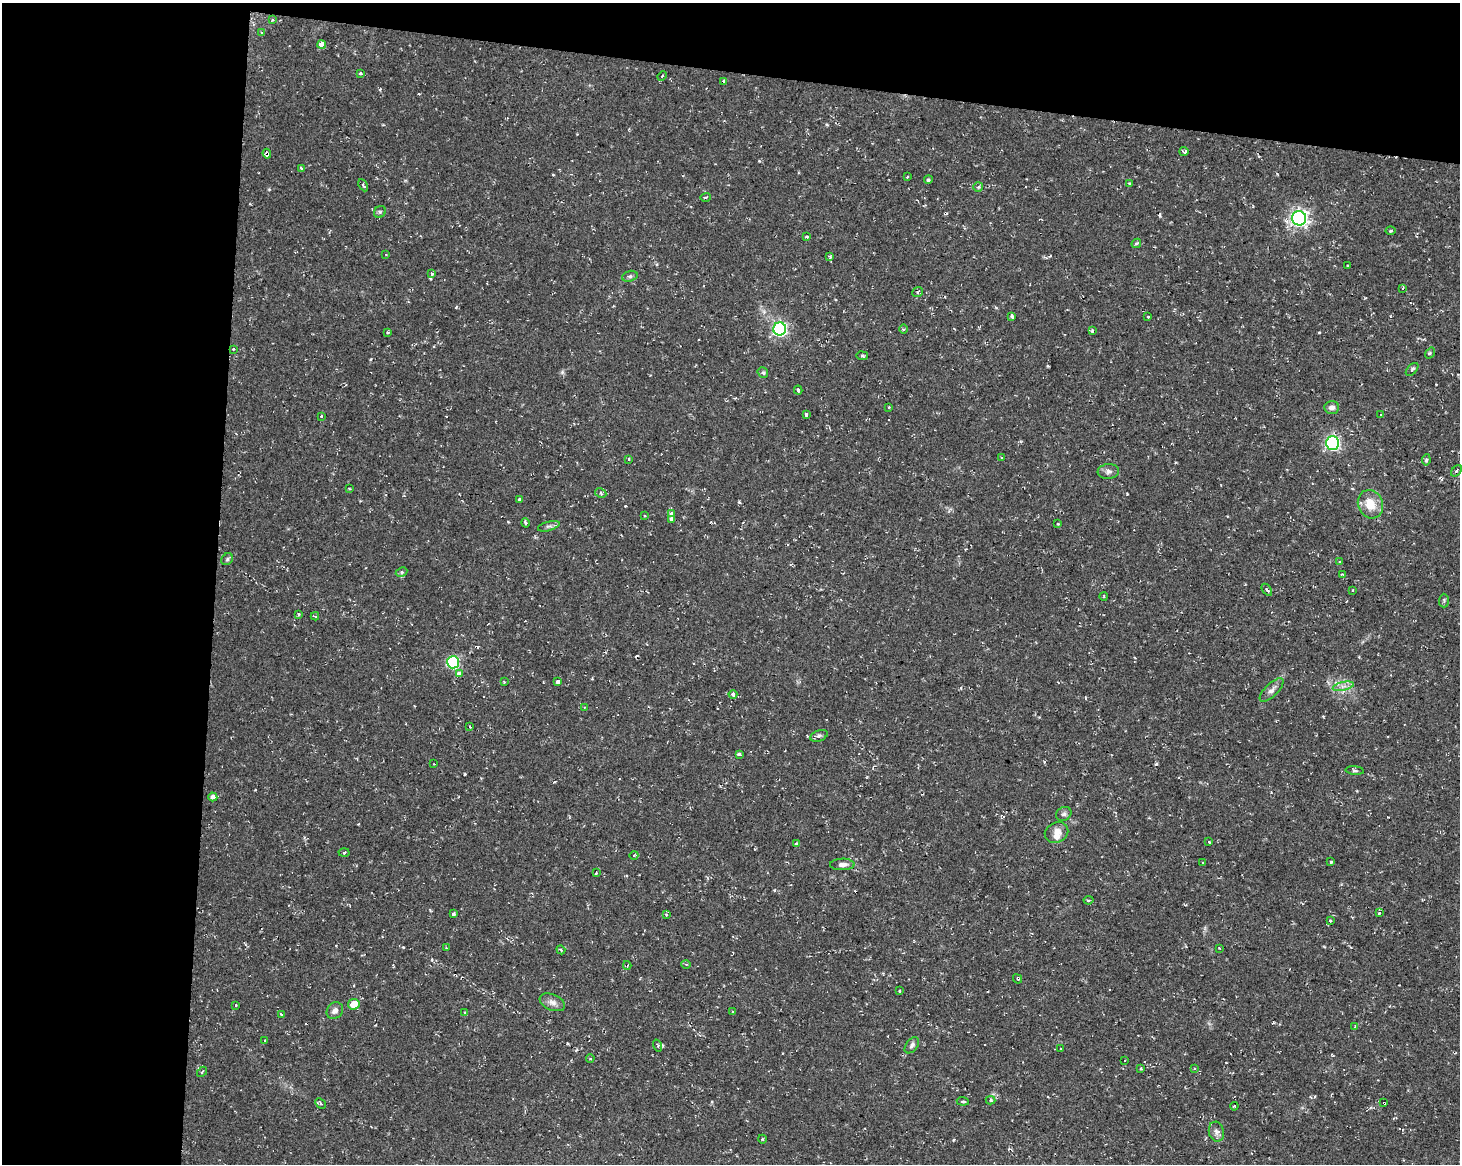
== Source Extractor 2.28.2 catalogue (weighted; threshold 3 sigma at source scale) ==
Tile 1 of 3 x 4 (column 1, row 1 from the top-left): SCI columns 284-1741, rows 3489-4650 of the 4882 x 4662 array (HDU 1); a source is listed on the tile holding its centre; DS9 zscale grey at full resolution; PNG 1462 x 1166 px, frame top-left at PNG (2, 3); each listed source drawn as its Kron ellipse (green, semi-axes under 4 px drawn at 4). Shown black and unused: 21% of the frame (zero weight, under 2 of 3 exposures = <1% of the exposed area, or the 3 px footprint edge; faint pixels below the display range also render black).
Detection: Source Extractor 2.28.2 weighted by HDU 2 'WHT'; one run over the whole footprint, this tile lists its part. Background 0.0261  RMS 0.0038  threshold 0.0172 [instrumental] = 3 sigma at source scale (4.5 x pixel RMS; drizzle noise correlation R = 1.50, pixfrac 1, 0.0396/0.0396 arcsec/px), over >= 5 px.
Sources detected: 149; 18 cosmic-ray / hot-pixel residue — neither listed nor drawn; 1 inside a brighter listed object's ellipse — not listed separately; the other 130 listed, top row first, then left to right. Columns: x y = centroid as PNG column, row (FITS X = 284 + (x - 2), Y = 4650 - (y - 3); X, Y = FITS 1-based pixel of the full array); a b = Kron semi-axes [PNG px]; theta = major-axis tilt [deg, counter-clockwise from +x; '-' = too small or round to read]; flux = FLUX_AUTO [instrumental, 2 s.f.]
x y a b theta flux
272 20 3 3 - 0.44
262 33 3 3 - 0.63
322 44 4 4 - 25
360 74 3 3 - 1.2
662 76 5 3 - 0.4
723 82 4 3 - 6.8
1184 151 4 3 - 1.2
267 154 5 4 - 3.5
301 168 4 3 - 1.2
907 177 3 3 - 0.45
928 180 4 4 - 0.7
1129 183 4 4 - 0.4
363 185 6 4 -62 0.9
978 187 5 4 - 0.68
706 197 5 3 - 0.71
380 212 6 5 - 0.7
1299 218 7 7 - 130
1390 231 5 3 - 0.49
807 237 3 3 - 1.3
1136 243 5 3 - 0.62
386 255 4 2 - 0.28
830 256 4 3 - 0.81
1347 265 3 2 - 0.43
432 274 3 3 - 2.8
630 276 8 5 17 0.92
1403 288 3 2 - 0.73
917 292 6 4 39 0.62
1012 316 4 3 - 2.3
1148 317 3 3 - 0.75
780 329 6 6 - 79
903 329 4 3 - 0.47
1092 331 4 3 - 0.62
388 332 3 3 - 0.51
233 349 3 3 - 0.44
1430 353 6 3 56 0.57
862 356 6 3 -8 0.59
1412 369 8 4 46 0.92
763 373 6 5 - 0.71
798 390 4 3 - 0.72
889 407 2 2 - 0.34
1332 407 7 6 - 1.6
806 414 3 3 - 3
1381 414 3 3 - 2.3
321 416 3 3 - 0.38
1332 443 6 6 - 81
1002 458 4 3 - 0.53
629 459 4 3 - 0.39
1426 460 6 4 82 0.83
1108 471 11 7 5 1.5
1456 471 6 3 50 0.61
349 489 3 2 - 0.33
601 493 6 5 - 0.8
520 500 4 3 - 6.4
1370 504 14 12 -67 6.9
672 514 4 3 - 2
645 516 3 3 - 0.64
671 519 4 3 - 4
526 523 5 3 - 0.6
1058 524 3 2 - 0.5
549 526 11 4 15 1.1
227 559 6 5 - 0.7
1339 561 4 4 - 0.75
402 572 6 4 27 0.75
1342 574 4 3 - 0.85
1267 590 7 3 -53 0.6
1352 590 3 2 - 0.31
1104 596 4 3 - 0.33
1444 601 7 5 89 0.72
299 614 4 3 - 0.46
315 616 4 2 - 0.67
453 662 6 6 - 46
459 673 4 3 - 4
504 682 3 3 - 0.33
558 682 3 3 - 3.5
1343 686 10 4 13 1.7
1272 690 15 6 44 1.9
733 695 4 3 - 3.3
584 707 3 2 - 0.31
470 727 3 2 - 0.28
819 736 9 5 22 0.95
739 754 3 3 - 1.6
434 764 2 2 - 0.22
1355 771 9 3 -5 0.64
213 797 4 4 - 1.5
1064 814 8 6 31 1
1057 833 12 10 30 3.2
1209 841 3 3 - 2.4
797 843 4 4 - 0.8
344 853 5 3 - 0.47
634 855 4 3 - 0.36
1330 862 3 3 - 0.98
1203 863 3 3 - 1
842 864 12 6 1 1.9
596 873 4 2 - 1.4
1089 900 5 3 - 0.45
1379 913 3 3 - 1.3
453 914 4 3 - 0.78
666 915 4 4 - 0.45
1330 921 3 3 - 1.6
446 948 3 2 - 0.28
1219 948 3 3 - 0.29
561 950 4 3 - 0.5
686 964 5 3 - 0.45
627 965 4 3 - 0.52
1017 979 5 3 - 0.58
899 991 3 2 - 0.5
552 1002 13 8 -23 2.2
354 1004 6 5 - 6.4
236 1005 3 3 - 0.94
335 1011 9 7 48 1.7
732 1012 3 3 - 0.61
465 1013 4 3 - 0.71
281 1014 3 2 - 0.42
1355 1027 4 3 - 0.67
265 1040 3 3 - 0.75
912 1045 9 5 53 0.99
658 1046 6 3 -71 0.44
1060 1049 3 3 - 0.85
590 1058 4 3 - 0.33
1125 1060 2 2 - 0.27
1141 1068 3 3 - 0.78
1194 1068 4 3 - 0.65
202 1072 6 3 47 0.47
990 1100 5 4 - 0.6
963 1101 6 3 -7 0.76
321 1103 6 3 -44 0.51
1384 1103 3 3 - 1
1234 1106 4 3 - 0.39
1216 1132 10 7 -75 1.6
762 1139 4 3 - 0.36
Overlapping masked pixels (flux is a lower limit): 3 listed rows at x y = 723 82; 267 154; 1384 1103
Unlisted compact peaks at least as high as the median listed source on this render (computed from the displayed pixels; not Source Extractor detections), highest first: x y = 1156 764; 1127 494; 1319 332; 562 372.